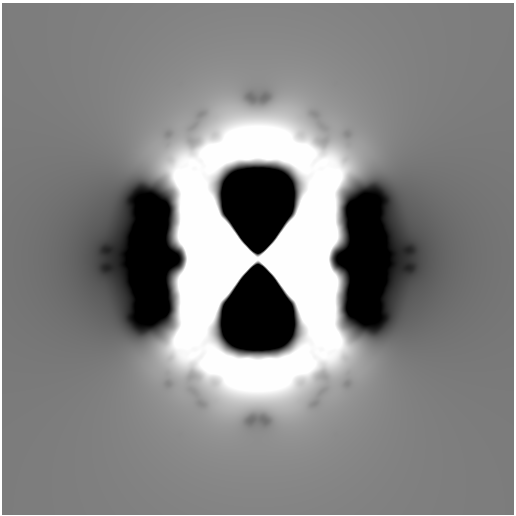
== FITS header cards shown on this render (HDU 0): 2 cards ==
NAXIS1  =                  512  /
NAXIS2  =                  512  /

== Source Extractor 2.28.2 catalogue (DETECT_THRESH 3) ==
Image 512 x 512 px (HDU 0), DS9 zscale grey, 1 PNG px = 1 image px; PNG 516 x 516 px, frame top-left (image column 1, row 512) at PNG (2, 3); no overlay
Background 11.7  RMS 8.1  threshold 24.4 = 3 sigma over >= 5 px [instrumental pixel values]
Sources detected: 4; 4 with non-positive FLUX_AUTO (blend fragments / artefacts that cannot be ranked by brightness) are not listed; the other 0 listed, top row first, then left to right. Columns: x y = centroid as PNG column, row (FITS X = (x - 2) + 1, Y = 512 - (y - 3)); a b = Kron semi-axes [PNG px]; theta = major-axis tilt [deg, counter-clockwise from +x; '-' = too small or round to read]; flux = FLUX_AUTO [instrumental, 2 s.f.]
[4 non-positive-flux detections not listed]